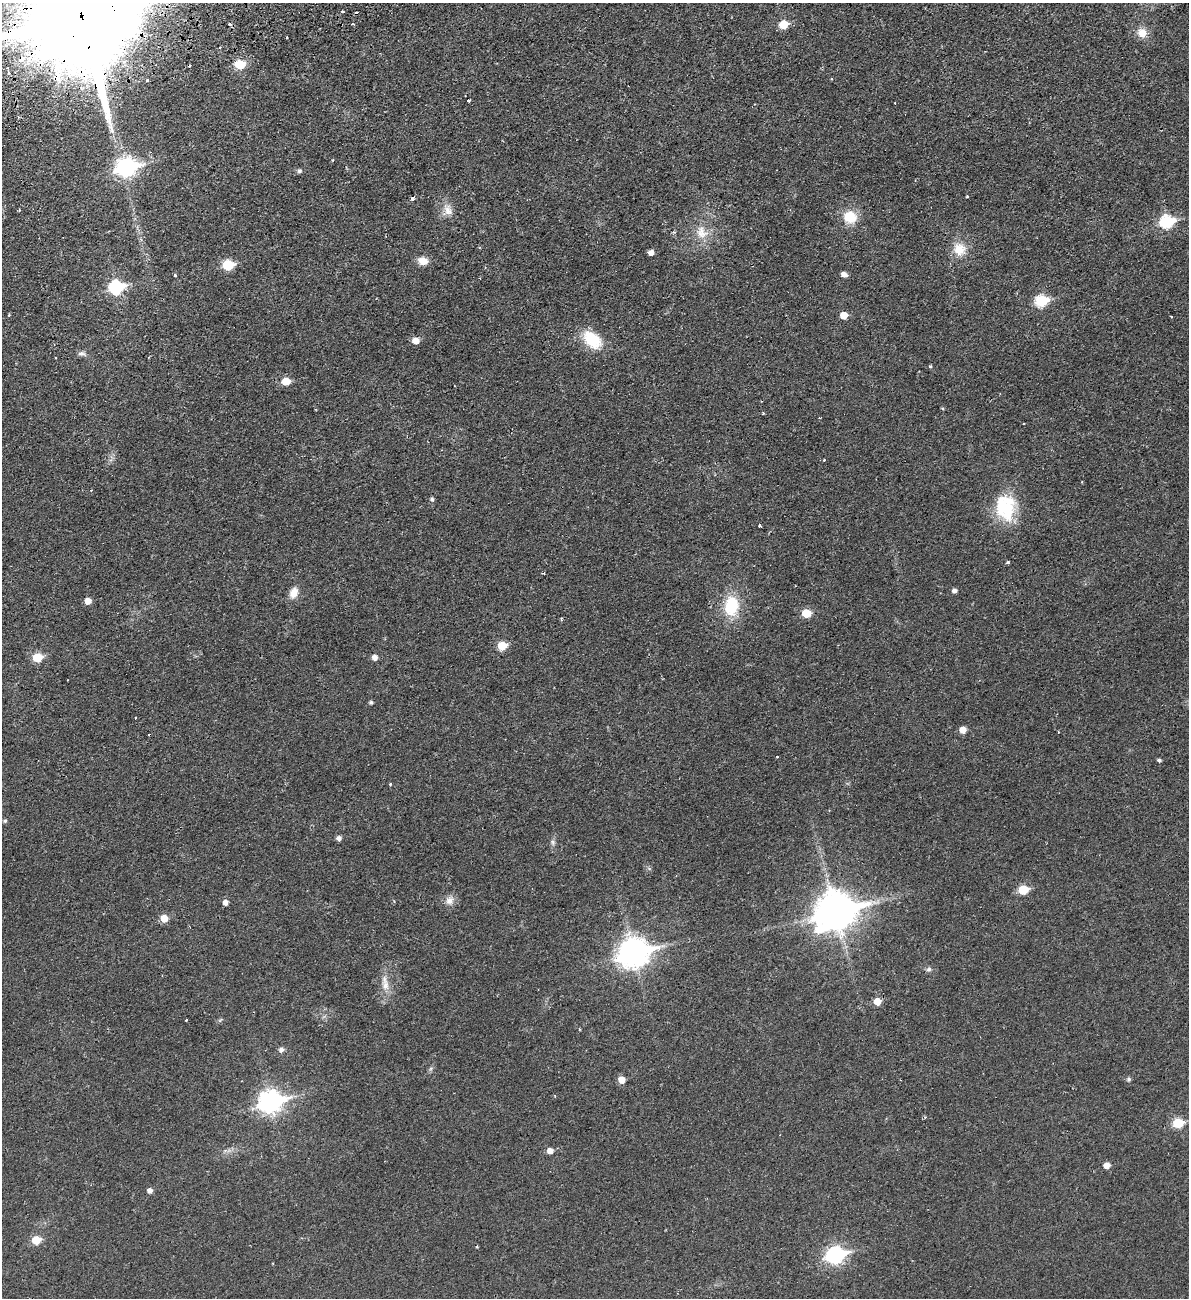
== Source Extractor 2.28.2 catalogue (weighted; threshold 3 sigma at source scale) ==
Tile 11 of 4 x 4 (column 3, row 3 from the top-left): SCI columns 2544-3730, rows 1357-2652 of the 5204 x 5300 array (HDU 1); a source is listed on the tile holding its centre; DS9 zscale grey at full resolution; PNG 1191 x 1300 px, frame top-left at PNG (2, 3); no overlay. Shown black and unused: <1% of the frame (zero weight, under 2 of 3 exposures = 3% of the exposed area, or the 3 px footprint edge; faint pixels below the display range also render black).
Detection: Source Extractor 2.28.2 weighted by HDU 2 'WHT'; one run over the whole footprint, this tile lists its part. Background 0.0216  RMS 0.0048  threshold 0.0214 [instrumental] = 3 sigma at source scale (4.5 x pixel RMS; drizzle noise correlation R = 1.50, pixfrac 1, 0.05/0.05 arcsec/px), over >= 5 px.
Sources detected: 93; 5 cosmic-ray / hot-pixel residue — not listed; the other 88 listed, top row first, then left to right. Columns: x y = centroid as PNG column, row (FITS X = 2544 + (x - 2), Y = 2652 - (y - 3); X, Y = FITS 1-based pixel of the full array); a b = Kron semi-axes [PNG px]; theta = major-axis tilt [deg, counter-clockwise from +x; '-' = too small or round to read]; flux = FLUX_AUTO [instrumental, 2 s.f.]
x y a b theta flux
343 12 3 2 - 0.7
82 16 46 28 -79 25000
230 24 5 3 - 0.83
352 24 3 2 - 0.47
783 24 6 6 - 12
1142 33 13 11 -54 5.2
287 37 3 3 - 0.76
21 59 8 6 29 4.9
240 64 6 6 - 18
8 73 4 3 - 1.1
147 80 3 3 - 1
469 100 3 3 - 0.79
126 167 10 8 12 180
299 171 7 5 1 0.99
967 196 3 2 - 0.49
412 198 5 4 - 1.2
19 210 3 3 - 0.74
448 210 18 11 -64 4.6
850 217 19 16 -28 10
1167 222 8 7 - 50
674 232 5 4 - 0.61
702 232 21 14 -66 7.8
959 249 19 17 -54 8.4
651 252 5 4 - 2.8
423 261 12 9 -13 4.6
228 265 7 6 - 24
844 274 5 4 - 2.7
175 275 3 3 - 0.59
116 287 8 7 - 62
1041 301 7 6 - 36
9 315 4 3 - 0.49
844 315 5 5 - 6.6
1171 316 3 3 - 1.2
416 340 6 5 - 4.4
592 340 24 15 -44 17
82 354 13 6 -7 1.7
55 358 3 2 - 0.38
930 366 4 3 - 0.65
286 381 6 5 - 9.3
942 408 5 3 - 0.4
763 413 3 3 - 0.46
1024 423 3 2 - 0.36
824 460 3 3 - 0.63
432 499 5 5 - 0.94
1005 507 32 24 -85 26
759 525 3 3 - 0.98
1008 562 3 3 - 1.1
954 591 5 4 - 1.8
294 593 13 9 68 5.1
88 601 6 5 - 4.1
731 606 24 17 85 19
806 613 6 5 - 12
561 618 4 3 - 0.48
502 645 6 6 - 12
37 657 6 6 - 14
375 657 6 5 - 2.5
371 702 5 4 - 0.93
135 717 3 2 - 0.66
963 730 6 5 - 4.8
777 757 3 2 - 0.55
1159 760 4 3 - 0.87
390 784 3 3 - 0.92
5 821 5 4 - 0.86
339 838 5 5 - 1.9
553 842 8 5 -70 1.2
1023 890 6 6 - 16
449 900 12 11 - 3.3
225 902 6 5 - 2.3
836 911 14 12 20 1200
164 918 6 6 - 6.6
634 953 12 10 16 540
929 969 8 6 16 1.2
385 985 15 11 -74 4.9
877 1001 6 6 - 5.8
186 1020 3 2 - 0.42
220 1020 7 4 35 0.69
281 1050 7 6 - 1.8
1129 1079 5 5 - 1.1
621 1080 6 5 - 4.8
270 1102 10 8 14 270
925 1117 5 4 - 0.52
1178 1123 6 6 - 23
550 1151 6 5 - 3
1107 1165 6 5 - 4.2
150 1190 5 5 - 2.1
36 1240 6 5 - 12
477 1246 3 3 - 0.48
835 1255 9 7 20 110
Overlapping masked pixels (flux is a lower limit): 2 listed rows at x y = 82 16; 21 59
Isophote crosses this tile's border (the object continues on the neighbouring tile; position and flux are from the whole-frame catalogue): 1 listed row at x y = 82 16